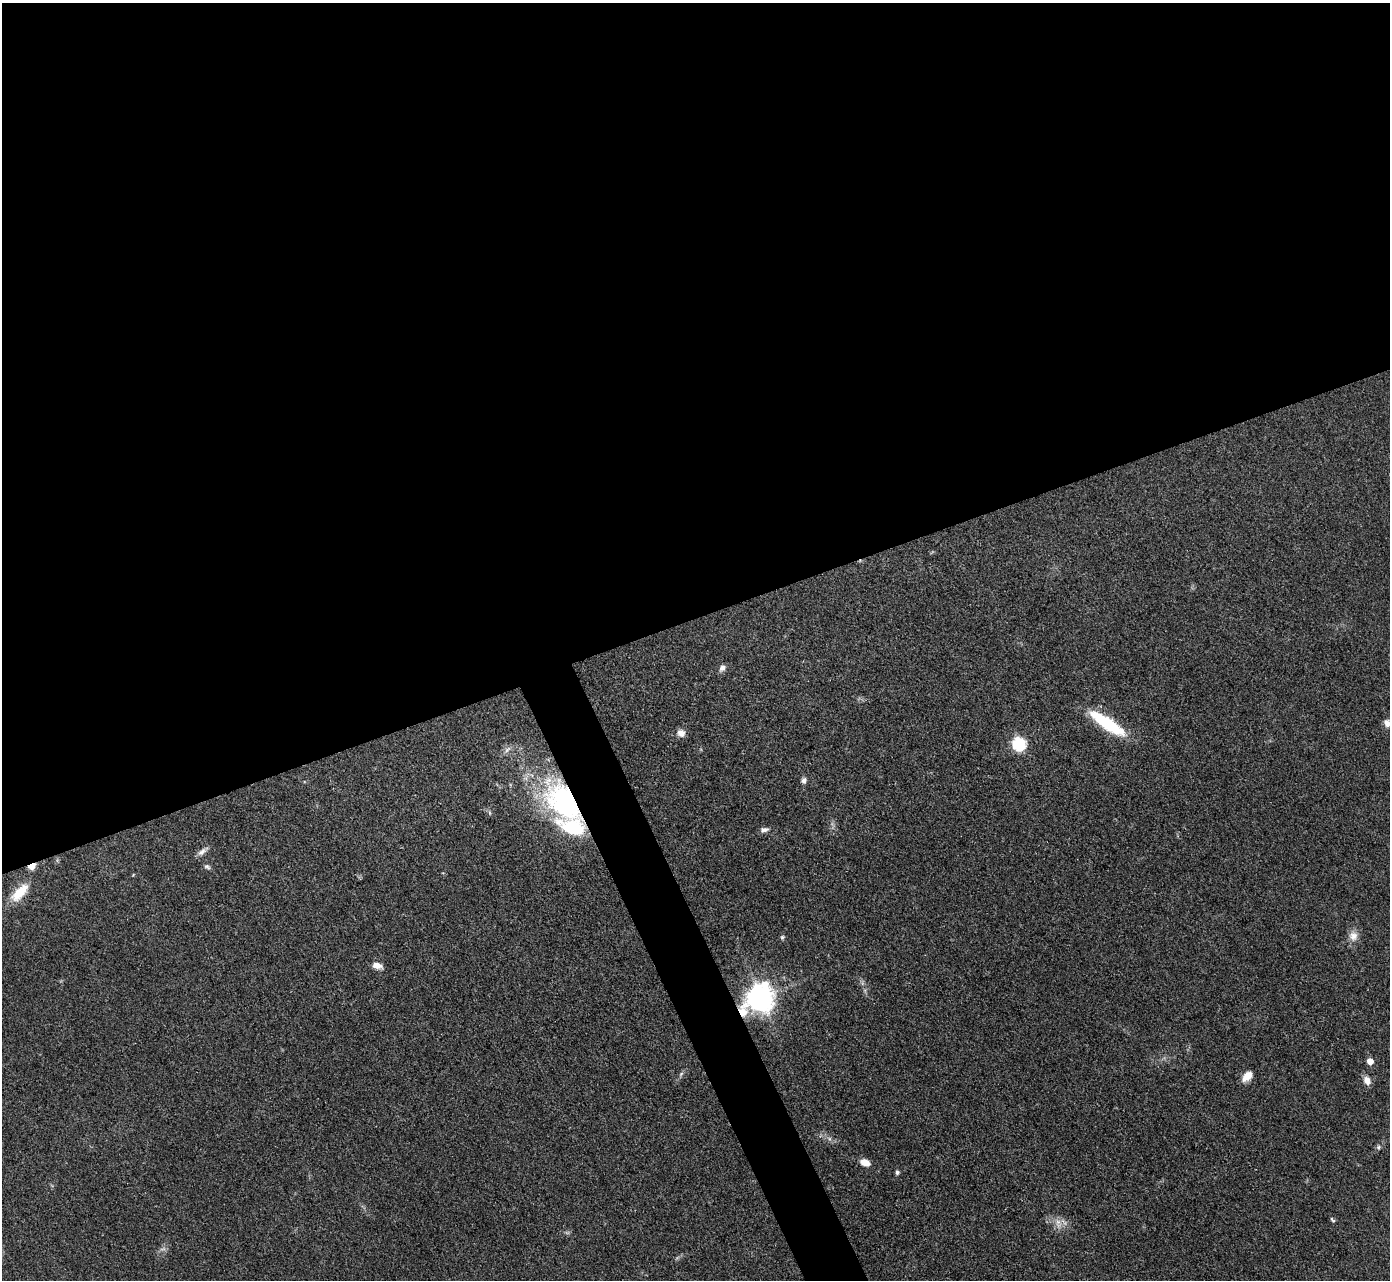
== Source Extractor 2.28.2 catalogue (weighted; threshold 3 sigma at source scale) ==
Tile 2 of 4 x 4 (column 2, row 1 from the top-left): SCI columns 1390-2777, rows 3984-5261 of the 5555 x 5545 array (HDU 1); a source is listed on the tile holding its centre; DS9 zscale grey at full resolution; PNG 1392 x 1282 px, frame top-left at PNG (2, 3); no overlay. Shown black and unused: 50% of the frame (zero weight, under 3 of 4 exposures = <1% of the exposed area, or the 3 px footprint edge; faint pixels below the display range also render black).
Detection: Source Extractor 2.28.2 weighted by HDU 2 'WHT'; one run over the whole footprint, this tile lists its part. Background 0.07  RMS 0.0052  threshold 0.0235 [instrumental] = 3 sigma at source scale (4.5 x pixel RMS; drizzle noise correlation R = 1.50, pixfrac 1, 0.05/0.05 arcsec/px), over >= 5 px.
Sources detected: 31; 2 too faint to see at this stretch — not listed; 1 inside a brighter listed object's ellipse — not listed separately; the other 28 listed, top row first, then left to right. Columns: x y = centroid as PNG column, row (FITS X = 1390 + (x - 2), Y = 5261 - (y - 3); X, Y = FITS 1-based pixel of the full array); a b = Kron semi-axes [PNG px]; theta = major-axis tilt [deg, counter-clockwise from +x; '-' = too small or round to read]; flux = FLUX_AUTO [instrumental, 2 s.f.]
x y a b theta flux
722 668 9 7 58 2.3
1107 723 45 11 -34 32
1387 723 10 8 -58 3
681 733 9 8 - 3.3
1019 744 6 6 - 74
507 749 11 6 42 2.2
804 780 7 6 - 1.9
564 802 59 33 -51 99
490 813 6 4 -71 0.77
764 830 12 6 9 1.9
202 851 17 6 37 2.7
32 866 6 4 28 17
207 867 9 5 -28 1.3
133 875 5 4 - 0.43
20 892 29 13 45 12
1353 936 13 12 - 4.8
782 937 6 6 - 0.91
377 966 11 7 -16 4.1
760 998 11 9 43 680
1370 1061 5 5 - 5.9
681 1074 7 4 46 1.1
1247 1076 13 8 44 5.4
1367 1080 11 8 -67 3.7
1378 1147 7 5 54 1.2
865 1162 10 6 -21 5.7
897 1172 6 4 -75 1.3
1332 1220 8 4 -45 0.86
1058 1222 11 7 89 3.4
Overlapping masked pixels (flux is a lower limit): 3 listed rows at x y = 564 802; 32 866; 760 998
Isophote crosses this tile's border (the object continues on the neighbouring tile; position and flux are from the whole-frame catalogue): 1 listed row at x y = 1387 723